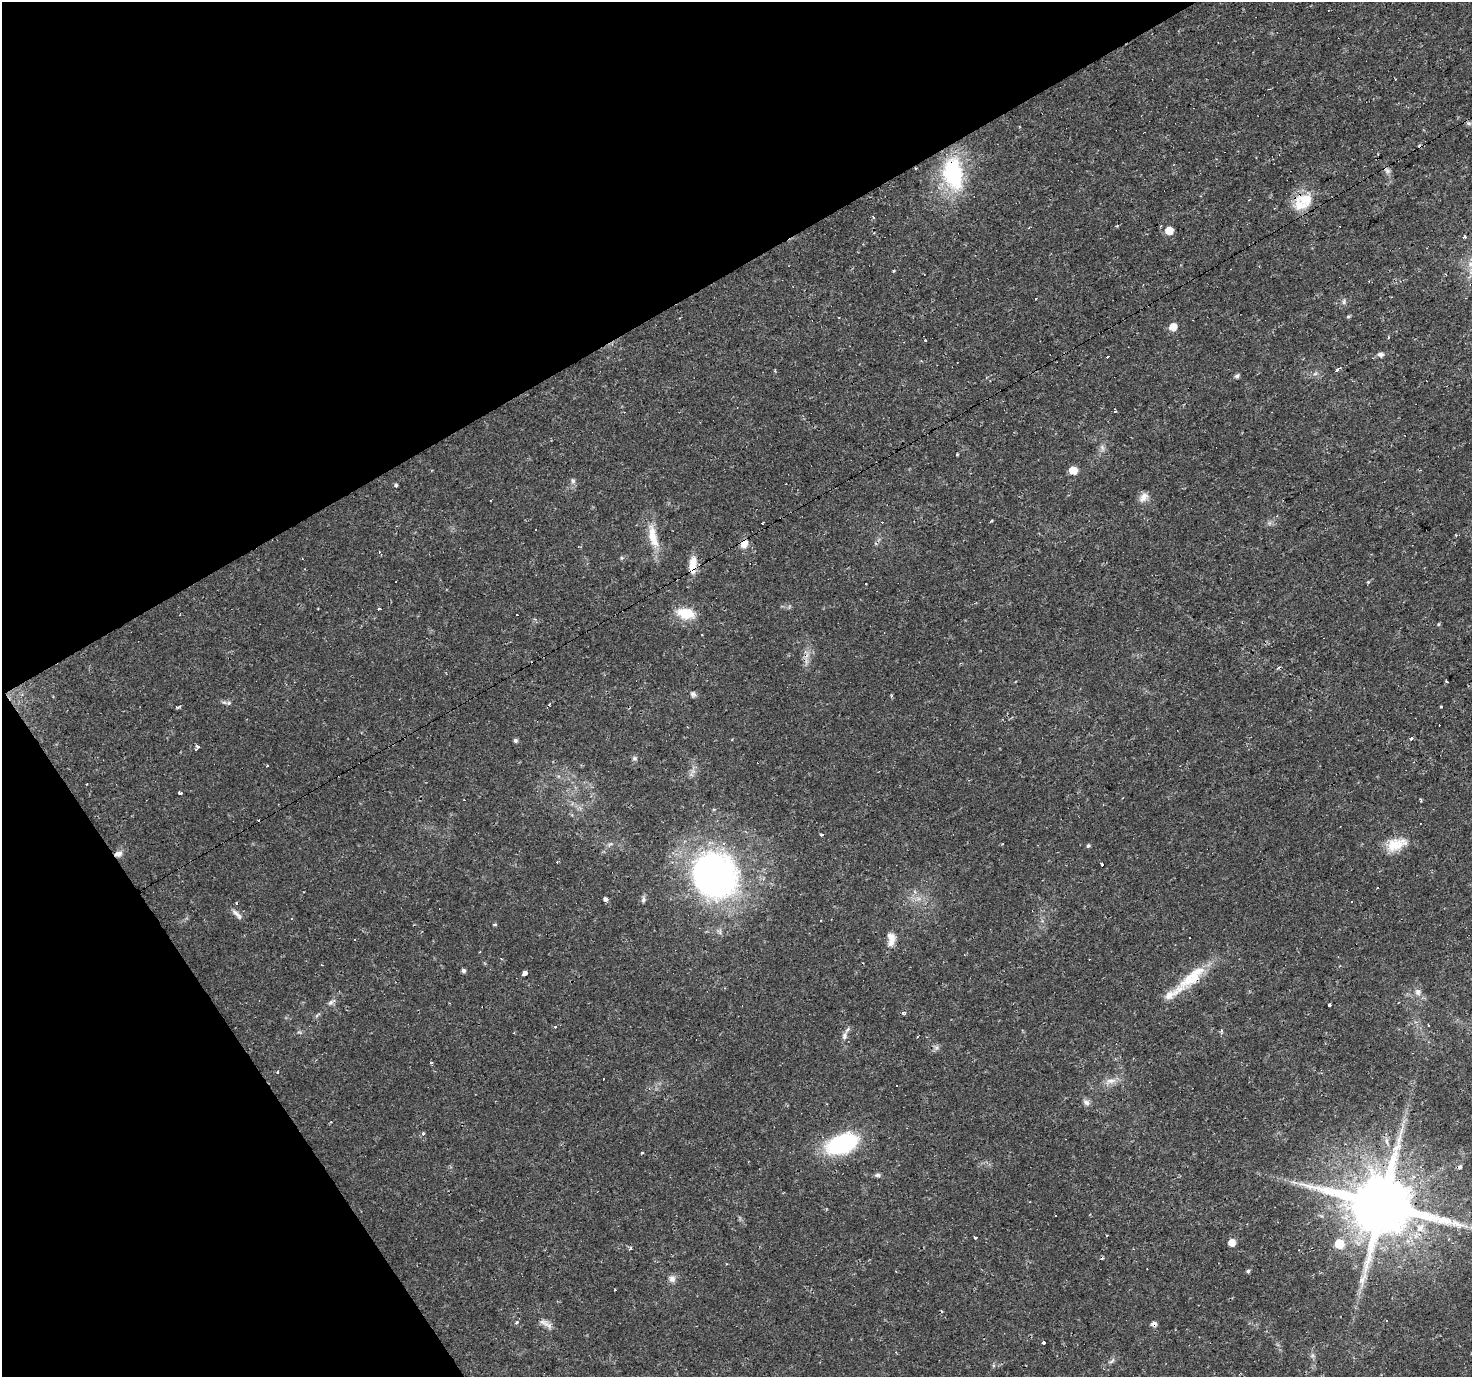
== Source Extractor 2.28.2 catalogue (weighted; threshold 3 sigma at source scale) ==
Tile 5 of 4 x 4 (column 1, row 2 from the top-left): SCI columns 1-1470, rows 2863-4237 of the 5878 x 5787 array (HDU 1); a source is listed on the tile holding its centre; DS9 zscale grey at full resolution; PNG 1474 x 1379 px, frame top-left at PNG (2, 2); no overlay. Shown black and unused: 28% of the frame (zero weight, under 2 of 3 exposures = <1% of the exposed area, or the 3 px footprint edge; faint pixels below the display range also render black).
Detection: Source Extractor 2.28.2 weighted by HDU 2 'WHT'; one run over the whole footprint, this tile lists its part. Background 0.0199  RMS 0.0024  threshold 0.011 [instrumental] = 3 sigma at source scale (4.5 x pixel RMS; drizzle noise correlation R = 1.50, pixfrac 1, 0.0396/0.0396 arcsec/px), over >= 5 px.
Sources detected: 135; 29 cosmic-ray / hot-pixel residue — not listed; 4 inside a brighter listed object's ellipse — not listed separately; the other 102 listed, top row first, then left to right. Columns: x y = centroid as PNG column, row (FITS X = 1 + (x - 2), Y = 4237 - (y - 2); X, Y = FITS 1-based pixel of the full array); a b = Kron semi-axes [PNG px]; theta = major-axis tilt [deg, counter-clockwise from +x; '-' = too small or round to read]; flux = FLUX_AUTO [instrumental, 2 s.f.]
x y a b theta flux
1469 123 8 5 -20 0.58
915 168 3 2 - 0.19
1387 171 9 6 -49 0.82
953 174 40 24 -80 21
1306 199 28 20 10 6.3
873 217 4 3 - 0.45
1169 230 6 5 - 4.2
1465 236 3 3 - 0.88
893 271 3 3 - 0.28
1344 302 8 4 82 0.51
1348 316 5 4 - 0.37
839 317 3 2 - 0.2
1173 327 6 5 - 3.3
1388 337 4 3 - 0.22
925 340 3 2 - 0.28
1381 354 8 5 -15 0.77
1337 369 5 3 - 0.88
1315 374 7 4 19 0.49
1237 376 5 5 - 0.66
1115 410 4 2 - 0.34
1102 448 9 5 -70 0.74
1073 470 6 5 - 4.6
573 481 8 6 -75 0.62
396 485 4 4 - 0.43
1143 497 15 9 47 1.7
490 500 3 2 - 0.44
653 537 34 11 -76 5.4
744 544 11 8 60 2
621 558 6 4 -90 0.3
693 564 19 9 83 3.6
1368 582 4 4 - 0.32
379 609 4 3 - 0.96
686 613 20 11 -11 6
1438 624 5 4 - 0.26
1278 668 5 3 - 0.41
1446 682 3 3 - 0.58
693 694 8 6 -46 0.66
892 696 5 3 - 0.32
229 703 7 5 21 0.47
178 707 4 3 - 0.83
1441 707 3 2 - 0.36
1411 738 5 4 - 0.38
516 740 5 5 - 0.54
197 747 5 3 - 1.2
634 758 7 5 -15 0.53
267 766 4 2 - 0.17
180 793 4 3 - 0.78
821 835 3 3 - 1.8
610 844 9 3 31 0.48
1396 844 28 14 20 5.4
1088 846 5 4 - 0.42
118 854 10 7 14 1.3
1102 865 3 3 - 1.2
715 875 47 42 -56 91
605 898 5 3 - 1.3
643 899 8 6 80 0.59
236 914 17 5 -50 1.2
495 925 6 3 0 0.3
1190 937 3 3 - 0.83
891 943 14 8 54 1.6
480 952 2 2 - 0.26
501 959 4 3 - 0.24
464 971 4 4 - 0.66
525 973 4 3 - 12
1192 977 49 15 40 9.3
1417 992 8 7 - 1
330 1003 8 7 - 0.77
1329 1005 3 3 - 0.67
903 1013 5 4 - 0.54
317 1015 11 3 41 0.41
845 1036 12 7 76 1.3
917 1036 3 2 - 0.41
936 1047 7 4 -18 0.53
431 1063 5 3 - 0.24
278 1072 4 2 - 0.23
603 1078 3 3 - 0.64
1110 1081 18 7 11 1.9
1086 1102 10 7 -36 0.92
1401 1130 16 4 67 1.7
423 1134 3 3 - 1
1387 1141 10 4 -89 0.78
841 1144 25 14 20 34
642 1153 3 3 - 0.38
1460 1167 6 5 - 0.74
877 1175 8 5 -1 0.58
1382 1205 18 15 9 2800
1055 1216 3 2 - 0.22
1419 1228 5 4 - 2.6
975 1238 3 3 - 0.5
1232 1242 5 5 - 3.1
1339 1244 6 6 - 7.7
631 1248 4 3 - 0.57
1248 1271 5 4 - 0.48
672 1279 9 8 - 1.2
1362 1282 9 5 75 1.2
615 1290 3 2 - 0.41
1387 1321 3 3 - 0.91
517 1322 4 4 - 0.34
1154 1324 6 4 25 1.1
548 1325 15 8 -33 1.5
1043 1343 3 3 - 7.2
1112 1361 11 4 42 0.64
Overlapping masked pixels (flux is a lower limit): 9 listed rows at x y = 915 168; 953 174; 1306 199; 744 544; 693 564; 118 854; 1192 977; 1382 1205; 1154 1324
Unlisted compact peaks at least as high as the median listed source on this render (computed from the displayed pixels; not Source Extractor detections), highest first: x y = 957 454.